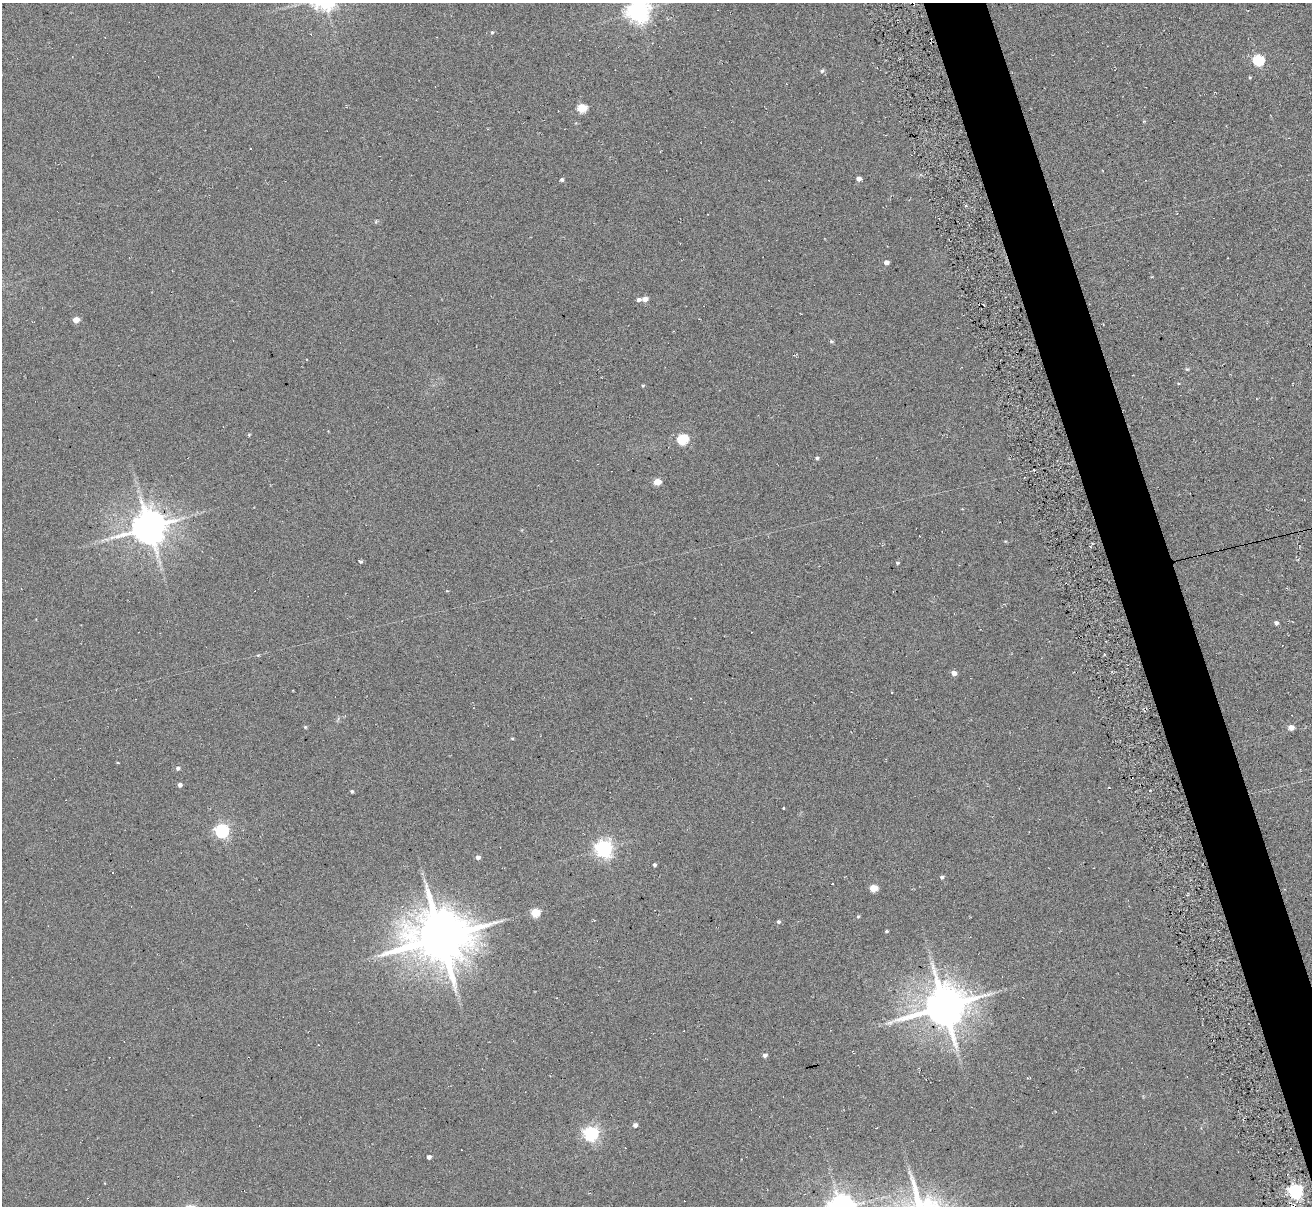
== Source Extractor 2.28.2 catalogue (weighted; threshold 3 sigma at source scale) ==
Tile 6 of 4 x 4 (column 2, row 2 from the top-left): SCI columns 1366-2675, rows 2564-3767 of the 5294 x 5235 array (HDU 1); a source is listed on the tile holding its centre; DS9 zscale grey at full resolution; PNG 1314 x 1208 px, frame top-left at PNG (2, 3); no overlay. Shown black and unused: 4% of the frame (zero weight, under 3 of 6 exposures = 3% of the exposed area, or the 3 px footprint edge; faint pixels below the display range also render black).
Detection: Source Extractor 2.28.2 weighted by HDU 2 'WHT'; one run over the whole footprint, this tile lists its part. Background 0.105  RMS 0.051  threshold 0.207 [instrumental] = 3 sigma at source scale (4.09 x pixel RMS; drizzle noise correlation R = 1.36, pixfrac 0.8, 0.05/0.05 arcsec/px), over >= 5 px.
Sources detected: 71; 11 cosmic-ray / hot-pixel residue — not listed; the other 60 listed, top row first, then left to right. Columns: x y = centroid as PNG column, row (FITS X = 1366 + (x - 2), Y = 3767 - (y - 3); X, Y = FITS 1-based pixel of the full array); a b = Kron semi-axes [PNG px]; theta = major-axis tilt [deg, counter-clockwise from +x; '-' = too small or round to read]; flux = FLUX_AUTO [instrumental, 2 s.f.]
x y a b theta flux
638 11 8 7 - 3700
492 32 5 4 - 6
1258 60 6 5 - 430
822 71 6 5 - 9.9
1250 77 5 3 - 4.1
582 108 5 5 - 220
1144 121 5 3 - 3.6
859 179 4 4 - 23
562 180 4 4 - 9.9
886 262 4 4 - 26
645 299 5 4 - 37
638 300 5 4 - 14
76 320 5 4 - 62
674 331 3 2 - 3.5
831 341 5 5 - 6.2
1187 369 5 4 - 5.9
1178 383 4 3 - 3.8
643 386 4 4 - 4.6
249 435 4 3 - 4.9
683 439 6 5 - 360
817 458 5 4 - 8
1034 470 3 2 - 7.5
657 482 5 4 - 100
149 527 10 10 - 12000
106 539 7 4 -18 9.8
1005 541 5 3 - 3.9
360 561 5 4 - 8.1
898 563 4 4 - 5.6
1287 588 2 2 - 3.7
1276 623 5 4 - 13
1104 654 3 2 - 4
258 655 5 4 - 4.7
954 673 5 4 - 27
305 727 4 4 - 5.7
1291 727 5 4 - 34
512 738 4 3 - 4.5
118 763 3 2 - 4.7
178 768 4 4 - 13
180 785 4 4 - 16
1109 787 2 2 - 5
352 791 4 4 - 6.9
783 808 3 3 - 6
222 831 6 6 - 1100
604 849 7 6 - 1900
478 857 4 4 - 17
654 865 4 3 - 10
942 877 5 5 - 9.6
873 888 5 5 - 100
535 913 5 5 - 190
858 916 5 4 - 5.5
778 921 5 5 - 7.7
886 931 4 3 - 5.7
441 937 19 16 4 27000
944 1006 13 11 18 17000
318 1045 2 2 - 2.6
765 1055 5 4 - 15
635 1125 4 4 - 19
591 1134 6 6 - 1300
429 1157 4 4 - 18
1295 1191 6 6 - 1300
Isophote crosses this tile's border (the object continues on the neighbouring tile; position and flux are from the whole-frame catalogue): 1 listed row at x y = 638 11